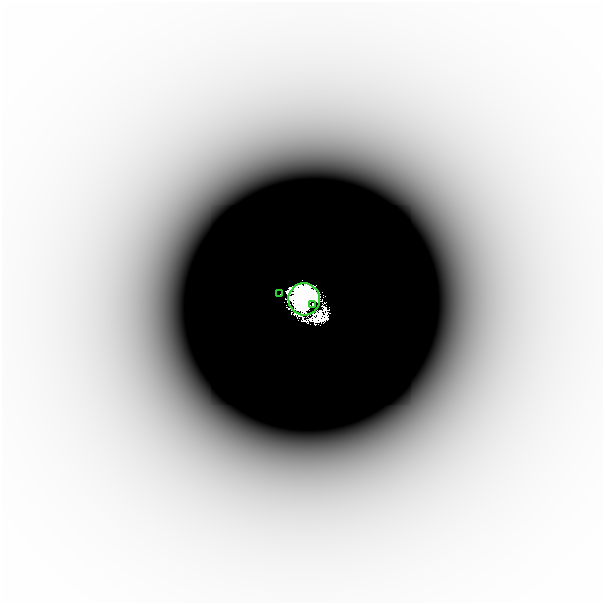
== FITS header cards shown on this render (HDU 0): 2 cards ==
NAXIS1  =                  601
NAXIS2  =                  601

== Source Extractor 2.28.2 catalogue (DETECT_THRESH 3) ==
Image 601 x 601 px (HDU 0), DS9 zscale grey, 1 PNG px = 1 image px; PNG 605 x 605 px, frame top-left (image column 1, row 601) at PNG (2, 2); each listed source drawn as its Kron ellipse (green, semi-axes under 4 px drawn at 4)
Background -1.05e-06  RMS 4.0e-07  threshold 1.20e-06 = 3 sigma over >= 5 px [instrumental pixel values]
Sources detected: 4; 1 with non-positive FLUX_AUTO (blend fragments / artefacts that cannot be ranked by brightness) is neither listed nor drawn; the other 3 listed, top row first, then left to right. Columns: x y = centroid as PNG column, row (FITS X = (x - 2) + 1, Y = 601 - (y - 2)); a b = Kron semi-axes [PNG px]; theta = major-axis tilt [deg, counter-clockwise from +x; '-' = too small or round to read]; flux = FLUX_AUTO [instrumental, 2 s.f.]
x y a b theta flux
280 294 2 2 - 0.0035
304 299 16 15 - 46
313 304 3 2 - 1
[1 non-positive-flux detection neither listed nor drawn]